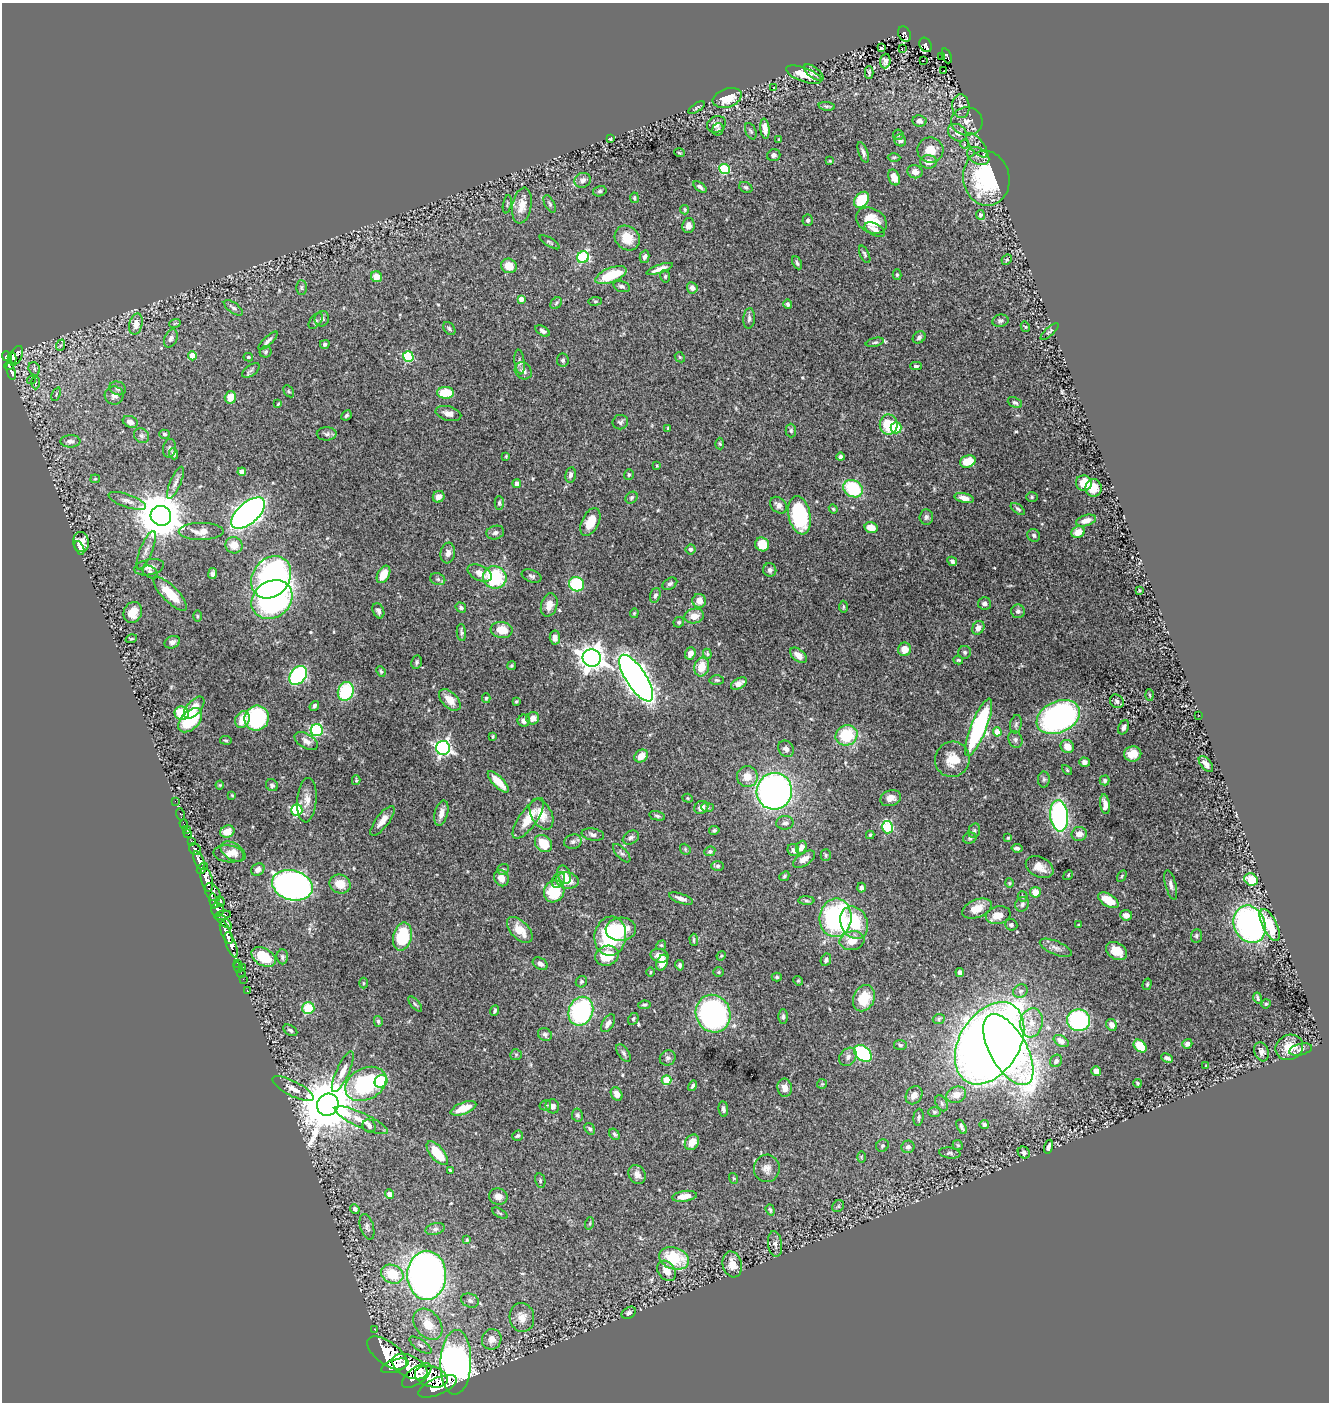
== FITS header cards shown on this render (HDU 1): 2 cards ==
NAXIS1  =                 1327
NAXIS2  =                 1400

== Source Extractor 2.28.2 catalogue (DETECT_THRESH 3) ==
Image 1327 x 1400 px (HDU 1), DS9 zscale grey, 1 PNG px = 1 image px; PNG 1331 x 1404 px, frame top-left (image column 1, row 1400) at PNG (2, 3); each listed source drawn as its Kron ellipse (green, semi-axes under 4 px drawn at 4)
Background 1.61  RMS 0.024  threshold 0.0718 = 3 sigma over >= 5 px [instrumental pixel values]
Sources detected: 530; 1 with non-positive FLUX_AUTO (blend fragments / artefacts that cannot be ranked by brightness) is neither listed nor drawn; of the other 529, the 500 brightest by FLUX_AUTO listed and drawn (29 fainter detections omitted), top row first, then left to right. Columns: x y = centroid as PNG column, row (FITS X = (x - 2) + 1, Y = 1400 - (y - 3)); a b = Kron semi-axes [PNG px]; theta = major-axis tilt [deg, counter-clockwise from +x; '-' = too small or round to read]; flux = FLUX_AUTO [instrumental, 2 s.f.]
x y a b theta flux
904 34 8 6 -61 180
926 45 7 5 -63 170
881 48 3 2 - 1.9
902 49 2 2 - 3.5
941 56 2 2 - 7.7
947 56 8 4 -68 120
923 60 2 2 - 4.3
885 61 7 5 85 3.3
944 71 2 2 - 3.3
869 72 6 3 90 3.1
814 73 11 5 -37 5.6
804 75 19 7 -19 30
774 88 3 2 - 1.8
727 98 15 9 19 36
827 106 8 4 -8 2.8
961 106 12 8 -85 8.7
697 108 9 3 33 2.6
919 121 7 5 -9 6
967 121 15 14 - 16
716 124 10 8 28 8.9
718 129 6 5 - 2.9
765 129 10 4 -84 13
751 131 9 5 -68 3.3
957 133 10 8 -36 12
898 135 5 5 - 2.4
610 139 3 3 - 1.9
779 140 4 3 - 1.6
900 140 6 5 - 7.1
965 144 4 4 - 1.8
977 145 14 6 -52 8.4
930 150 13 12 - 24
863 152 11 4 -70 5.8
679 153 5 3 - 1.7
774 155 7 6 - 4.9
978 156 12 8 -29 8.4
894 157 6 4 1 2.4
830 161 3 3 - 1.6
928 162 8 6 0 12
724 169 5 5 - 130
915 172 8 6 -16 11
894 177 8 5 -69 21
986 178 27 23 -80 180
583 180 8 7 - 6.9
700 187 7 4 -38 4.8
746 187 7 5 -28 3.4
600 191 7 5 14 3.3
634 198 5 4 - 2.5
861 200 9 6 52 53
507 204 9 3 79 2
550 204 9 5 -61 3.6
522 206 18 9 80 20
685 210 4 4 - 2.2
980 215 5 4 - 3.8
808 220 5 5 - 3.4
871 221 16 12 -29 44
688 226 8 6 80 8.3
875 230 11 6 -27 8.1
627 238 13 11 -43 28
550 242 11 3 -32 2.4
865 254 9 4 -65 3.1
583 257 6 5 - 140
644 257 6 5 - 4.3
1007 260 5 4 - 2.3
797 263 7 3 -63 3.3
509 266 8 7 - 26
660 269 14 4 19 10
611 275 16 7 22 53
897 275 5 4 - 2.8
665 276 6 5 - 2.8
376 277 6 5 - 18
622 286 8 5 -15 4.2
301 288 7 5 -89 3.3
692 288 6 5 - 7.3
521 299 4 4 - 12
595 301 7 3 7 1.9
556 303 6 5 - 2.9
788 304 5 4 - 4.1
233 308 11 5 -36 5.4
749 318 10 5 85 4.9
322 319 8 7 - 5.4
316 321 9 5 53 3.8
1000 321 8 6 12 4.3
175 323 6 3 20 1.9
136 324 11 6 76 20
1025 327 5 4 - 1.8
449 329 7 5 -52 3.2
542 331 8 4 -32 6.4
1049 332 11 3 43 2.8
919 337 7 5 37 4.6
171 338 9 6 64 5.5
268 341 12 4 43 4.9
875 342 9 4 14 2.9
325 344 5 4 - 4
61 345 6 3 70 2.6
266 352 6 5 - 2.9
7 356 5 4 - 640
16 356 10 5 65 690
192 356 4 4 - 28
248 357 4 4 - 2.4
408 357 5 5 - 120
680 357 5 4 - 2.1
12 358 6 4 -76 440
563 360 6 6 - 3.8
520 362 12 5 -83 5
9 365 5 3 - 230
916 366 5 3 - 2.9
34 369 7 5 -70 3.9
251 370 10 5 37 4.4
11 371 9 4 -75 310
523 371 9 7 -44 7.4
31 380 4 3 - 2.2
36 383 7 3 90 2.6
118 388 8 6 -19 4.8
289 391 6 4 -58 2.2
446 393 8 6 -2 44
56 394 7 3 68 1.9
114 395 9 9 - 8.9
230 397 6 5 - 19
1015 403 7 5 -24 3.3
278 404 4 3 - 1.7
448 413 13 7 -15 9.6
346 415 5 4 - 2.9
130 422 8 5 -23 8.6
620 422 8 7 - 4.2
889 425 10 9 - 54
668 428 4 3 - 2.1
896 428 6 5 - 51
791 430 7 5 -89 3.4
164 434 5 4 - 2.8
327 434 10 6 1 5.1
142 436 8 7 - 4.2
70 441 10 6 2 6.3
720 444 6 4 -86 2.3
169 448 9 6 82 4.4
173 454 6 4 -69 5
506 456 3 3 - 1.8
841 457 4 4 - 5.2
968 461 8 6 20 35
657 465 3 2 - 1.9
242 472 4 4 - 17
570 475 8 5 81 5.4
629 475 5 5 - 2.5
95 479 5 4 - 1.7
175 483 17 5 66 7.1
517 483 4 4 - 7.1
1084 483 8 7 - 28
1093 488 9 8 - 15
853 489 10 8 -31 98
439 497 6 5 - 9.7
1032 497 6 5 - 2.5
632 498 6 5 - 3.2
964 498 10 4 -14 12
127 501 20 6 -19 10
499 503 7 4 90 2.9
778 505 9 7 -43 8.3
833 509 4 3 - 2
1018 509 8 4 -37 3.2
248 513 20 10 42 850
800 515 19 11 -78 140
161 516 10 9 - 7000
926 517 7 6 - 4.7
1086 521 10 5 16 12
590 522 15 8 64 27
871 528 7 5 -15 19
201 531 22 8 0 19
1078 532 7 5 31 18
495 533 9 6 16 5.7
1034 535 7 6 - 4.1
81 542 10 7 -83 20
762 544 7 6 - 34
234 545 8 8 - 20
80 548 7 4 -64 7
690 549 5 5 - 4.5
146 550 20 6 69 10
448 553 10 7 82 9.5
952 561 5 4 - 4.4
149 567 15 8 11 11
770 570 7 6 - 6
150 572 8 5 -32 4.1
480 573 13 7 -26 13
212 574 5 4 - 4
384 574 9 6 63 26
531 576 10 6 -21 4.4
271 577 23 18 53 520
495 577 12 11 - 100
438 579 8 6 -21 4
577 584 8 7 - 120
670 584 8 5 31 4.7
1139 590 3 2 - 1.6
170 594 22 8 -45 42
655 595 7 5 72 4
272 599 22 18 35 390
699 601 7 6 - 14
984 603 6 6 - 4.6
549 605 12 8 73 15
461 607 5 4 - 4.1
843 607 6 3 86 2.2
378 611 8 5 -66 5.7
1018 611 7 6 - 4.7
133 612 11 9 66 21
634 613 5 4 - 1.9
197 616 5 3 - 1.8
694 616 10 7 9 17
679 622 5 5 - 3.2
978 628 7 5 60 9.6
502 630 11 8 -8 28
461 632 8 4 -85 3.9
555 638 7 5 -85 7.8
131 639 6 3 17 2.3
172 642 8 6 21 5.9
904 649 7 6 - 18
965 652 6 6 - 3.3
690 654 6 5 - 10
707 654 5 4 - 2.4
799 655 10 6 -40 14
592 658 9 8 - 1600
958 660 5 3 - 2.1
417 662 7 5 80 3.2
511 666 4 4 - 2.5
702 667 9 7 76 23
381 671 5 4 - 2.3
298 675 10 7 51 220
636 678 27 10 -57 1500
717 680 7 4 -2 2.7
739 684 8 5 30 9.7
346 691 9 8 - 100
1150 695 5 3 - 1.7
486 698 5 4 - 2.4
450 700 13 7 -45 21
516 701 4 3 - 2
1117 701 7 6 - 4.9
314 706 5 3 - 3.7
194 708 13 7 49 15
182 713 7 6 - 42
1199 715 2 2 - 7.3
1058 717 22 15 25 430
257 718 12 12 - 140
533 718 6 6 - 13
242 719 9 7 62 25
190 720 14 9 47 80
524 721 6 6 - 8.4
1016 724 9 6 79 4.5
979 727 31 8 68 280
1123 727 7 5 65 5.7
317 730 6 6 - 180
997 732 4 4 - 24
846 735 11 10 - 72
493 736 3 3 - 2.1
226 740 6 3 -10 1.7
1015 740 8 6 -67 4.8
306 741 13 7 -32 9.8
1067 746 7 6 - 19
443 748 7 7 - 460
786 749 9 7 -52 7
1133 754 8 7 - 19
641 756 7 6 - 16
952 759 18 17 - 34
1084 762 5 4 - 4.7
1206 764 9 5 -51 10
1067 770 6 3 -45 1.9
747 777 10 10 - 20
1044 779 8 6 -90 3
356 780 5 4 - 1.8
1105 780 5 5 - 3.3
498 782 14 5 -45 28
220 785 4 4 - 1.6
272 785 6 5 - 3.3
774 791 18 17 - 720
232 795 3 3 - 1.6
688 798 5 4 - 1.8
891 798 11 7 21 13
307 800 22 9 85 17
175 801 2 2 - 25
1105 804 10 5 -81 9.4
701 807 7 6 - 12
707 807 6 4 -3 2.6
297 810 6 5 - 160
441 813 13 6 75 12
180 814 6 3 -75 28
541 814 16 10 -61 27
657 816 8 4 -13 3.4
1059 816 16 9 -84 280
528 818 24 9 55 35
382 821 18 6 53 14
785 823 8 6 4 5.1
184 824 5 3 - 34
888 827 6 5 - 120
186 830 3 2 - 37
714 830 5 4 - 3
974 831 7 5 74 3.5
227 832 7 6 - 19
188 833 3 3 - 86
1079 834 7 7 - 12
593 835 11 6 -10 6.1
870 835 4 4 - 1.8
631 838 9 6 31 4.6
970 838 7 5 16 3.4
1008 838 4 4 - 2
191 842 3 3 - 200
573 842 9 7 17 6.1
543 843 9 7 -44 37
801 847 7 5 67 8
1017 848 5 3 - 4.2
195 849 6 5 - 530
685 849 6 4 -49 2.1
793 850 6 5 - 5.1
233 851 14 8 -31 14
710 851 5 4 - 3
622 853 11 5 -47 4.5
229 854 15 8 -8 15
826 855 5 5 - 2.2
804 859 12 6 33 11
199 860 10 5 -69 1600
718 866 6 5 - 3.2
1040 867 14 10 -26 17
202 868 7 4 52 760
258 869 7 5 37 8.1
503 869 6 5 - 2.8
564 875 9 6 -67 17
1068 875 5 4 - 1.9
784 876 5 4 - 2.4
1122 876 6 4 60 2
501 878 8 7 - 14
207 880 12 5 -76 3200
558 880 8 6 61 4.9
1251 880 7 6 - 37
567 881 11 8 -9 23
1009 883 4 4 - 1.7
340 884 11 9 -23 22
292 885 21 15 -16 660
1171 885 15 5 -76 6.7
861 888 5 4 - 4.5
554 891 11 10 - 66
213 892 10 6 -54 1000
1035 892 5 5 - 19
1023 896 5 5 - 2.4
681 899 13 4 -19 8.3
1108 900 11 6 -32 32
214 901 7 3 -78 500
220 901 5 3 - 210
806 901 8 4 -1 2.9
1022 904 7 6 - 5.4
977 909 15 9 22 23
217 910 7 6 - 1100
223 915 8 3 11 660
998 915 13 8 13 21
1126 915 6 5 - 9.3
836 918 19 16 85 260
224 921 10 4 -40 690
854 923 17 13 -65 67
1250 924 19 15 -67 450
1011 925 6 5 - 3.8
1079 925 4 3 - 2.8
1270 925 17 7 -64 51
621 929 15 11 3 41
520 930 16 9 -45 28
226 932 12 5 -68 2000
610 936 19 16 81 140
1196 936 7 5 84 3.4
402 937 14 9 77 88
694 940 6 4 -88 2.8
852 941 12 9 12 26
231 945 13 5 -71 2200
661 945 5 4 - 2.1
1056 948 17 6 -23 9
1116 951 11 8 -32 24
607 956 12 9 19 41
659 956 9 6 -14 13
721 956 5 4 - 1.7
264 957 13 8 -31 49
282 957 7 5 -86 3.5
826 960 6 5 - 4.5
238 963 4 2 - 46
662 963 8 5 68 16
540 964 8 5 -31 7.2
680 965 5 4 - 3.6
238 967 5 2 - 37
243 968 3 3 - 120
651 972 4 3 - 1.6
719 972 5 4 - 2.1
960 972 4 4 - 4.3
241 973 5 3 - 17
777 977 5 4 - 2.6
243 979 2 2 - 15
798 981 5 4 - 1.9
581 982 6 5 - 3.2
363 983 5 3 - 1.7
1147 984 6 4 74 2.4
247 990 3 2 - 33
1020 991 7 6 - 5
864 998 13 10 66 41
1258 998 5 2 - 2.7
415 1004 9 3 -50 2.9
1266 1004 5 4 - 1.9
644 1005 6 4 9 2.9
308 1008 6 6 - 58
495 1011 6 3 66 2.8
581 1011 15 12 67 200
713 1014 19 17 -69 440
783 1017 7 5 -89 3.7
633 1019 6 5 - 2.5
939 1019 6 5 - 2.6
1079 1020 11 11 - 180
378 1021 5 4 - 2.9
608 1023 10 5 56 9.1
1031 1023 15 11 81 23
1112 1025 6 5 - 10
290 1030 7 5 -32 3.5
545 1035 7 6 - 3.9
1061 1041 8 5 -32 10
990 1043 45 30 58 2600
1187 1044 5 4 - 5.5
900 1045 6 5 - 2.8
1140 1046 7 5 -42 37
1289 1047 14 12 29 27
1008 1049 39 18 -61 750
1301 1049 11 5 15 5.5
1261 1052 10 7 -70 6.6
623 1053 10 5 -53 4.3
863 1053 10 7 -41 180
516 1055 6 5 - 2.4
848 1057 10 8 49 6.7
668 1058 8 7 - 5.5
1167 1058 6 3 -23 4.6
1056 1061 6 5 - 6.1
1206 1066 4 4 - 2
1096 1071 5 4 - 5.6
343 1072 22 6 65 14
667 1080 5 4 - 54
381 1081 7 6 - 75
1137 1083 4 3 - 1.8
366 1084 22 15 28 160
822 1084 5 5 - 2.3
693 1086 5 4 - 3.5
785 1088 9 7 -82 12
293 1089 23 7 -27 14
617 1094 7 5 -58 11
914 1095 9 8 - 11
956 1095 10 8 22 14
942 1103 8 5 -61 3.9
328 1105 11 10 - 11000
545 1105 6 5 - 2.6
552 1106 7 6 - 7.5
463 1108 13 5 21 27
723 1109 7 5 -81 4.3
935 1112 6 5 - 3.3
577 1115 6 5 - 3.1
919 1117 8 5 83 3.5
361 1120 29 7 -25 22
984 1125 5 4 - 4.2
369 1126 7 6 - 4.1
962 1127 8 3 -64 3.7
590 1129 6 4 -55 3.2
614 1134 6 4 -56 3.1
518 1136 5 5 - 2.9
692 1142 8 6 53 19
958 1145 5 4 - 2.2
882 1146 6 6 - 3.6
908 1147 6 6 - 4.9
1049 1147 7 3 76 5.8
437 1153 14 6 -50 49
950 1153 10 5 -8 3.9
1024 1153 6 5 - 4.6
861 1157 6 3 -90 1.7
767 1168 14 13 - 14
450 1170 3 3 - 1.9
637 1175 10 8 -56 9.5
733 1178 5 3 - 1.6
540 1180 7 5 -77 3.2
389 1194 4 4 - 12
684 1196 12 5 8 16
498 1197 9 8 - 10
838 1206 6 5 - 2.9
355 1209 5 4 - 4.8
770 1210 6 3 -71 2.6
500 1213 8 3 -29 2.1
590 1223 6 4 72 2
367 1227 13 6 -74 6.8
435 1229 10 6 15 4.7
467 1240 4 3 - 1.8
775 1244 12 7 -81 6.7
674 1258 15 11 -19 75
732 1264 13 9 -75 18
666 1271 11 8 -53 16
392 1274 11 9 -24 56
427 1275 24 19 90 1100
470 1300 9 7 -24 5.7
629 1313 8 5 32 4.4
522 1317 14 12 -79 17
428 1324 17 12 -52 35
374 1329 2 2 - 16
492 1339 10 9 - 12
421 1345 13 5 -35 6.2
387 1353 23 11 -37 8700
456 1362 32 15 88 1300
395 1366 14 6 18 4400
410 1367 19 11 -26 6800
417 1376 17 8 37 5500
431 1377 17 10 -15 5800
438 1386 20 8 24 5800
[29 fainter detections neither listed nor drawn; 1 non-positive-flux detection neither listed nor drawn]